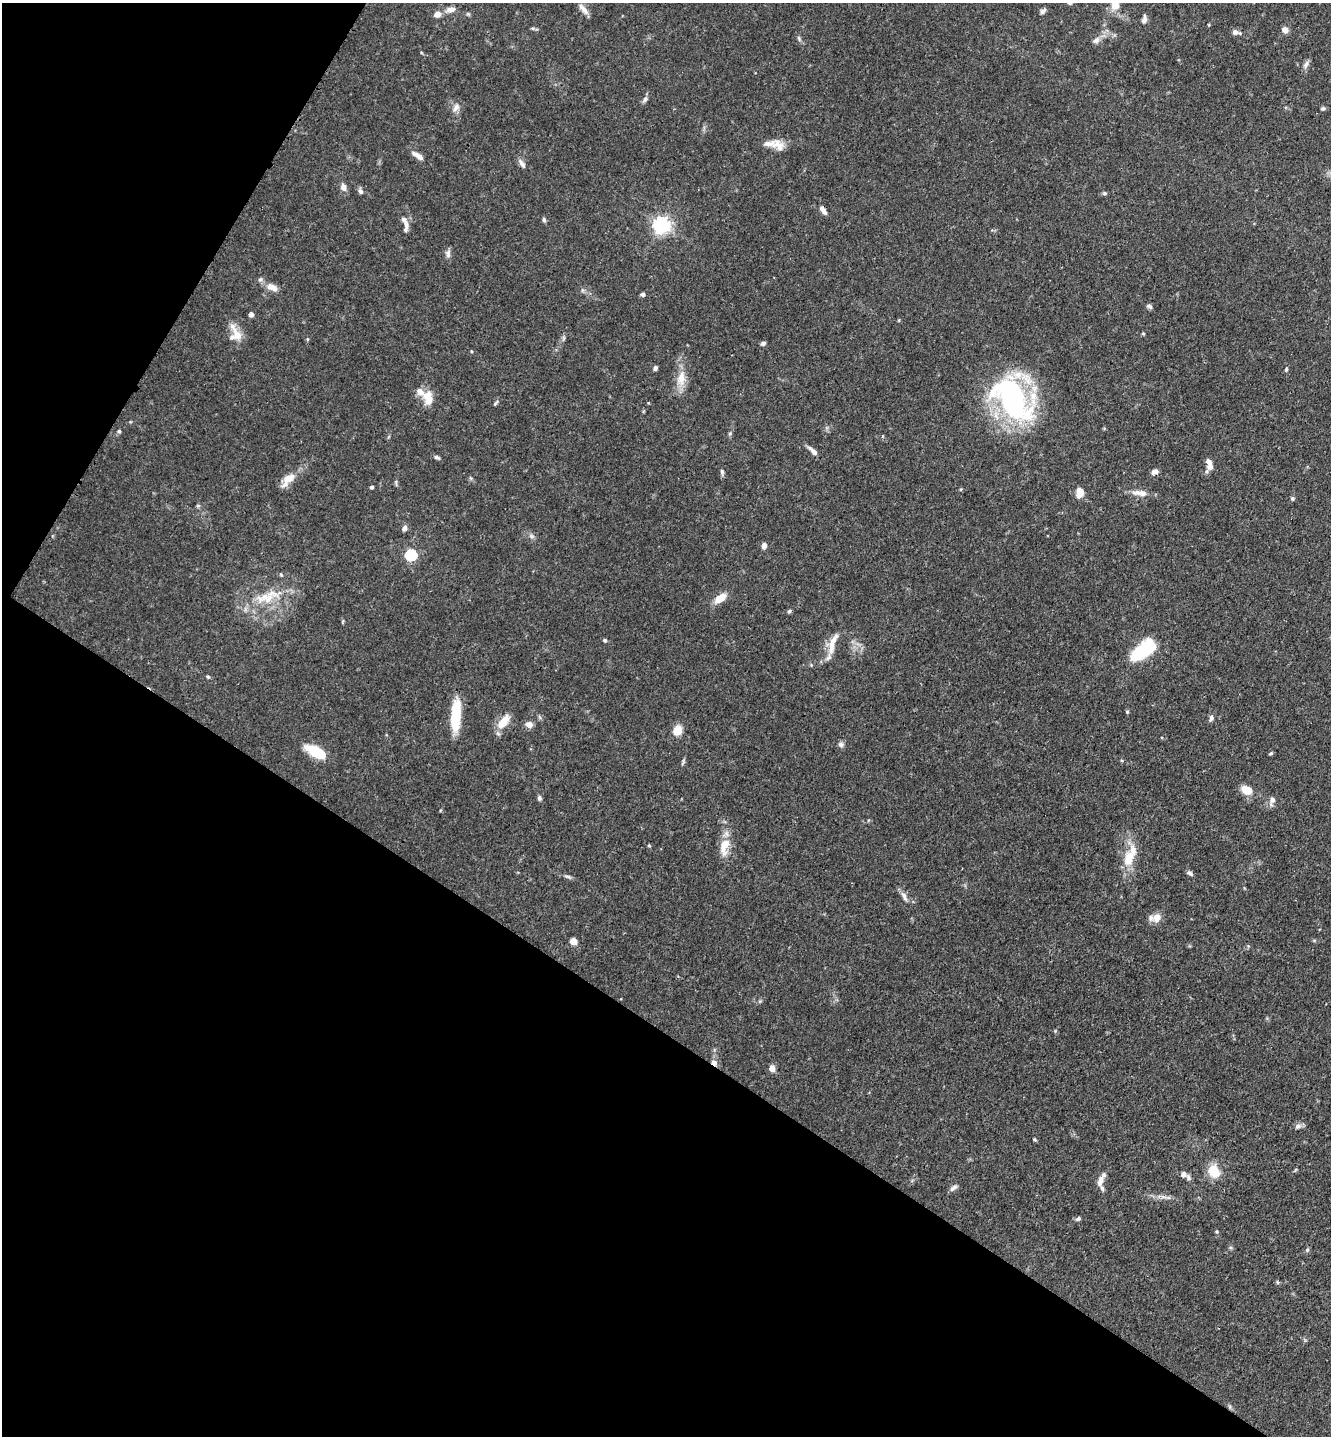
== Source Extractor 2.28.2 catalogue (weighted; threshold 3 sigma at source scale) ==
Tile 9 of 4 x 4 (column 1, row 3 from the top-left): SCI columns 234-1562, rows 1528-2961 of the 5929 x 5919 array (HDU 1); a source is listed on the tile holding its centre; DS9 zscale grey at full resolution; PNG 1333 x 1438 px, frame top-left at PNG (2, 3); no overlay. Shown black and unused: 34% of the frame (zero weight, under 3 of 4 exposures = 9% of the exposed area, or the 3 px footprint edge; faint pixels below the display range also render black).
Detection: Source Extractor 2.28.2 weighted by HDU 2 'WHT'; one run over the whole footprint, this tile lists its part. Background 0.0893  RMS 0.0038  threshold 0.0171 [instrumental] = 3 sigma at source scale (4.5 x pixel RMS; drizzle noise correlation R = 1.50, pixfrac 1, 0.05/0.05 arcsec/px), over >= 5 px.
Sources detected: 111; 8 inside a brighter listed object's ellipse — not listed separately; the other 103 listed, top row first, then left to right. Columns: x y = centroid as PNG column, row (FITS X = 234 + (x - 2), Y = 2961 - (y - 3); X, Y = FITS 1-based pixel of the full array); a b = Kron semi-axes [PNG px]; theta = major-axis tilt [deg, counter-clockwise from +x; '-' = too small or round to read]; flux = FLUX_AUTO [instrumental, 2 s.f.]
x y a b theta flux
1115 4 19 11 78 5.4
451 9 12 7 17 2.5
583 9 17 6 -49 2.4
1043 11 8 5 39 1
437 14 7 7 - 2.5
1144 19 11 5 77 1.4
1209 25 4 3 - 0.3
533 28 7 4 -2 0.61
1285 30 9 7 -61 1.7
1235 32 8 7 - 1.6
799 38 8 5 -64 0.84
1096 40 11 7 32 1.8
1306 64 12 6 64 1.4
645 99 10 5 56 1.1
456 108 14 8 58 2.1
1323 108 6 5 - 0.65
778 145 18 12 -43 4.2
417 155 16 6 -33 2.9
522 164 13 6 -57 1.6
343 187 8 6 -66 2.3
361 191 7 5 -68 1.1
1104 193 6 5 - 0.66
823 210 11 5 -55 2.2
544 220 7 5 -75 0.72
405 224 22 7 -78 3
661 225 6 6 - 150
448 254 11 7 -88 1.5
260 279 7 5 42 0.79
272 287 13 8 -27 3.9
643 294 4 4 - 1.2
1149 306 8 5 -35 0.93
251 315 5 4 - 1.3
1143 333 5 3 - 0.39
236 334 20 13 -67 5.2
564 338 7 4 90 0.7
763 343 6 5 - 0.93
471 351 4 3 - 0.35
655 368 5 4 - 1.1
1286 369 6 4 81 0.55
681 378 23 12 81 6
428 398 19 12 -87 5.6
1013 399 37 22 -53 110
496 403 9 3 53 0.62
648 403 4 3 - 0.37
119 431 5 5 - 0.66
730 433 6 4 20 0.47
882 436 5 3 - 0.36
813 451 15 6 -45 2.1
437 457 8 4 -31 0.92
1210 466 13 7 50 2.2
722 472 7 5 -80 0.87
1155 472 8 5 16 1.7
471 478 6 4 -88 0.55
288 479 20 9 47 5.4
372 487 4 4 - 0.76
1137 492 17 8 1 2.8
1079 493 10 7 84 4.4
1292 498 6 5 - 0.65
404 528 7 6 - 1.4
532 536 7 6 - 1
764 546 7 5 79 1.6
411 555 5 5 - 47
281 575 6 3 -20 0.48
265 598 28 14 8 11
720 598 12 7 35 6.1
789 611 5 4 - 0.64
605 640 5 4 - 0.58
832 644 34 10 75 5.8
1143 650 24 10 40 35
208 677 5 5 - 0.48
1127 712 5 4 - 0.47
456 715 34 9 87 15
1211 718 9 6 71 1.1
503 722 18 9 54 6.7
529 724 8 7 - 2.1
677 730 9 8 - 5.7
841 744 8 7 - 1.2
316 752 24 10 -27 12
1271 753 6 4 18 0.5
1246 790 14 10 -26 4.8
539 798 7 5 -78 0.94
1272 800 9 7 -90 1.6
649 846 5 3 - 0.38
723 846 29 10 -89 6.5
1129 858 25 13 71 9.3
1189 873 9 5 -29 0.95
568 877 10 4 -6 0.9
904 897 15 5 -63 1.9
1156 917 12 9 63 3.3
573 941 7 6 - 3.1
714 1063 10 6 -44 1.9
772 1068 8 6 -89 2.3
1298 1126 9 7 19 1.4
1035 1139 4 4 - 0.51
1214 1171 16 12 -59 7.7
1183 1174 9 7 -33 2.2
1100 1181 14 7 73 3.1
953 1188 12 6 41 1.4
1163 1197 9 4 -13 1.2
1078 1219 7 5 29 0.82
1217 1231 5 4 - 0.49
1307 1250 6 5 - 0.68
1277 1282 6 3 -71 0.49
Overlapping masked pixels (flux is a lower limit): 2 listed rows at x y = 823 210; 714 1063
Isophote crosses this tile's border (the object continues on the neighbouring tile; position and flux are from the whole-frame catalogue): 1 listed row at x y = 1115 4